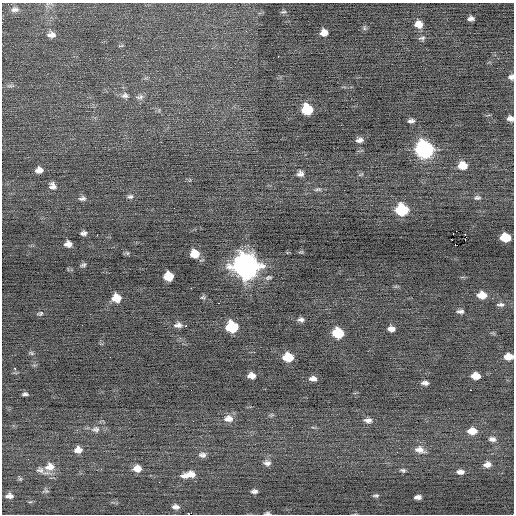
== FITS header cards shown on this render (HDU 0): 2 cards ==
NAXIS1  =                  512 / Axis length
NAXIS2  =                  512 / Axis length

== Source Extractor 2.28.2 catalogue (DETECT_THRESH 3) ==
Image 512 x 512 px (HDU 0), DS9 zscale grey, 1 PNG px = 1 image px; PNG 516 x 516 px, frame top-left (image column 1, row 512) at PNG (2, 3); no overlay
Background -0.0804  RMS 0.75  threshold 2.25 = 3 sigma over >= 5 px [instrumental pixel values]
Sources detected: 92; all 92 listed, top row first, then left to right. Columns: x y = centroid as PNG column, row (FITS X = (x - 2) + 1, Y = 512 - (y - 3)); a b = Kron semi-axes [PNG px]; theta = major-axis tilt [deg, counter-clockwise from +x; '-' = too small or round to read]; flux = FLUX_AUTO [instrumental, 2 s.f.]
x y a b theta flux
15 9 10 6 4 190
283 12 8 4 7 92
471 19 6 4 4 170
418 24 8 7 - 460
364 28 7 4 -89 86
324 33 7 7 - 390
51 35 10 7 -2 300
422 38 9 5 5 130
121 46 8 3 13 57
278 56 2 2 - 180
511 77 6 6 - 200
10 86 12 4 0 130
125 95 10 7 -9 210
140 97 11 6 18 180
307 109 8 8 - 2200
510 118 6 5 - 220
411 121 7 4 7 160
359 140 9 6 12 210
424 149 10 9 - 14000
462 165 9 7 1 770
39 170 7 5 4 310
300 174 7 6 - 210
361 174 7 3 19 61
53 186 8 7 - 240
318 189 10 5 8 120
130 196 8 6 12 140
82 198 9 6 7 160
477 198 9 5 3 130
402 210 9 8 - 3100
84 233 6 4 5 150
465 235 3 2 - 240
505 237 8 6 -4 1300
68 244 7 5 -1 300
455 244 3 2 - 48
301 252 8 2 10 52
127 253 7 5 -46 77
194 254 8 7 - 840
83 265 7 5 25 97
246 266 11 10 - 51000
168 276 8 7 - 1100
268 277 9 5 11 110
191 288 2 2 - 24
482 295 8 6 -2 640
203 297 7 5 5 81
116 298 7 7 - 800
218 303 2 2 - 78
500 304 10 5 0 140
460 311 7 4 2 140
40 313 9 5 12 99
301 320 9 5 2 160
178 325 10 6 7 220
186 326 3 2 - 98
232 327 8 8 - 3100
391 329 7 5 -4 260
338 333 8 7 - 1900
31 353 7 5 -22 83
288 357 8 7 - 1300
508 357 8 6 1 550
15 368 3 2 - 530
251 375 7 6 - 320
476 376 7 5 -3 600
313 379 8 5 -2 230
425 383 7 4 -1 180
470 390 3 2 - 99
25 394 6 3 -2 110
271 415 7 5 11 76
228 419 12 9 0 390
368 420 10 6 -6 210
95 429 13 9 2 290
472 431 9 6 1 650
492 439 9 6 -6 200
78 450 8 7 - 340
420 450 14 8 -15 360
202 455 10 6 -9 190
267 463 9 7 -12 200
487 464 9 6 8 290
49 467 13 11 15 540
137 468 8 7 - 420
40 470 11 9 -17 240
403 470 7 4 -14 100
460 472 8 5 0 250
188 475 16 7 12 510
20 479 6 5 - 70
159 482 2 2 - 72
46 491 8 5 5 92
254 491 6 4 2 150
376 495 6 4 3 86
9 496 8 6 -1 240
418 497 7 4 5 190
30 502 6 3 18 53
176 507 8 5 -8 180
267 513 6 3 -1 80
At the frame edge (FLAGS 8, measured only in part): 4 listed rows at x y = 511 77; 510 118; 508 357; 267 513